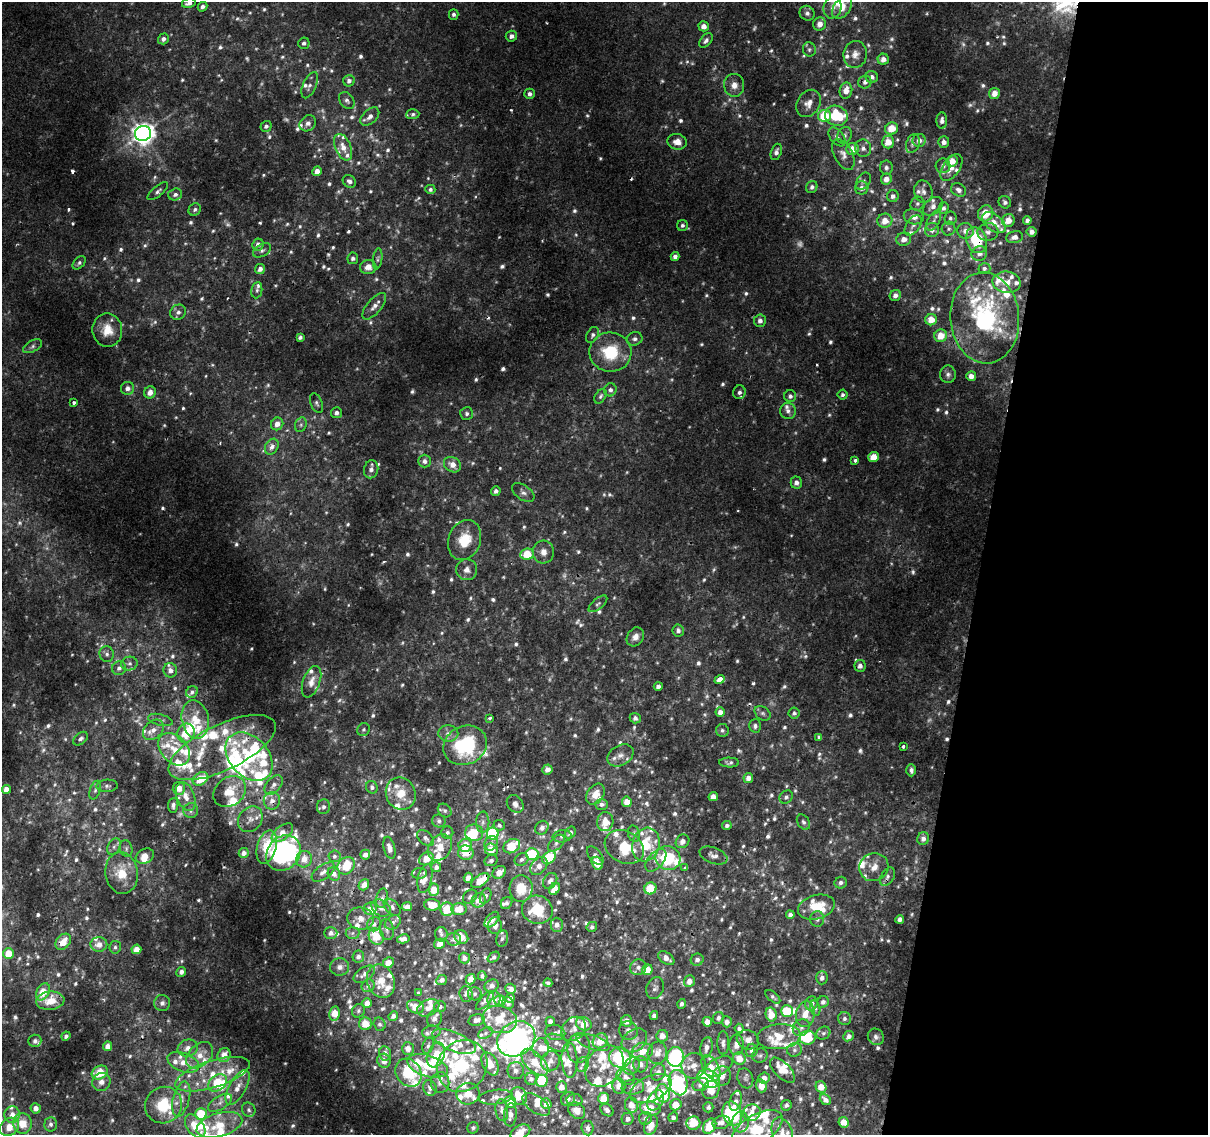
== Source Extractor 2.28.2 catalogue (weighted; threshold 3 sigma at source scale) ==
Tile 8 of 4 x 4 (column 4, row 2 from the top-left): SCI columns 3625-4830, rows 2529-3661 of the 4843 x 5116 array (HDU 1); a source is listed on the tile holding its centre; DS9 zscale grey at full resolution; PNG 1210 x 1137 px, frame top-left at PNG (2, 2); each listed source drawn as its Kron ellipse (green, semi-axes under 4 px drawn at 4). Shown black and unused: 19% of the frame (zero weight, under 2 of 3 exposures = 2% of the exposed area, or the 3 px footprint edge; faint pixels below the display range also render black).
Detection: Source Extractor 2.28.2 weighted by HDU 2 'WHT'; one run over the whole footprint, this tile lists its part. Background 0.00726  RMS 0.003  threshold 0.0135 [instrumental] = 3 sigma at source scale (4.5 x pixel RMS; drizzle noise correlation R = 1.50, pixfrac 1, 0.0396/0.0396 arcsec/px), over >= 5 px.
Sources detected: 1144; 51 too faint to see at this stretch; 7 inside a brighter object's white glare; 4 cosmic-ray / hot-pixel residue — neither listed nor drawn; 190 inside a brighter listed object's ellipse — not listed separately; of the other 892, all 500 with FLUX_AUTO >= 0.748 (the completeness limit of this list) listed and drawn (392 fainter detections not listed), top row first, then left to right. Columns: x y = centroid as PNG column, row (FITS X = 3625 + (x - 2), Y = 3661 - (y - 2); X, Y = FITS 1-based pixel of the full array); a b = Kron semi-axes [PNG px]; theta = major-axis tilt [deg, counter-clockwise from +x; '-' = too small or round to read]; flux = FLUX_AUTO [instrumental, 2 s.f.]
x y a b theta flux
189 3 7 4 15 1.4
202 7 5 4 - 1.1
833 8 11 9 75 2.2
842 8 12 8 52 3.7
807 13 7 7 - 1.2
454 14 5 4 - 0.82
820 24 7 6 - 2.4
704 26 5 5 - 1.9
511 36 6 5 - 1.4
163 39 5 5 - 1.2
706 40 8 5 51 1
304 43 6 5 - 0.93
809 49 7 6 - 0.85
855 54 13 11 79 2.8
883 59 5 5 - 2
872 77 6 6 - 1.4
349 81 6 5 - 1.2
865 82 7 6 - 1.2
310 85 14 6 66 1.5
734 85 11 10 - 2.6
846 91 8 6 76 2.8
994 93 5 5 - 2.9
529 94 5 5 - 1.1
347 100 9 6 -53 1.2
808 103 14 11 57 2.9
413 114 6 5 - 0.81
825 116 6 6 - 11
836 116 12 10 -18 15
370 117 11 7 42 1.8
942 120 8 5 87 1.3
308 123 9 7 42 1.5
266 126 5 5 - 0.92
892 129 6 6 - 5.1
143 133 8 7 - 270
844 135 9 7 60 1.1
837 137 11 6 -52 1.2
919 140 6 6 - 1.6
677 142 9 7 -12 2.5
888 142 6 6 - 4.6
944 142 5 5 - 1.5
913 144 9 6 71 1
343 147 14 8 -67 3.2
863 148 9 8 - 1.4
853 149 6 6 - 3.8
776 152 8 5 72 1.3
843 154 16 9 -62 2.2
952 161 6 5 - 3.5
943 166 7 7 - 1.3
886 168 7 6 - 1.2
951 168 15 8 55 3
317 171 5 4 - 2.1
886 179 5 5 - 2.5
349 181 7 6 - 1.1
863 181 9 6 55 0.9
812 187 6 5 - 0.87
862 188 7 6 - 1.8
430 189 5 4 - 0.81
959 190 8 6 -35 1.4
158 191 12 5 39 1.1
923 192 11 9 -77 1.7
175 194 7 6 - 1.1
893 196 6 6 - 1.2
1005 202 6 6 - 0.98
917 204 7 6 - 0.82
933 206 11 8 40 1.7
943 208 6 5 - 0.87
195 209 6 6 - 0.89
986 213 8 7 - 5.3
914 217 10 7 -11 2.2
950 218 7 6 - 0.84
1008 220 6 6 - 3.2
1027 220 4 4 - 1.1
885 221 7 7 - 3.6
934 221 11 6 63 1.2
994 223 14 8 -37 3.4
682 225 5 5 - 0.8
913 225 11 6 56 1.3
949 229 7 7 - 0.89
932 230 7 7 - 1.4
965 231 8 8 - 1.8
988 232 10 9 - 1.7
1032 232 5 5 - 1.5
1014 237 8 6 11 1.7
904 239 7 6 - 2.2
976 240 13 10 -68 14
258 245 6 5 - 1.9
262 250 10 6 29 1
979 254 8 7 - 1.5
675 257 5 4 - 1.3
353 258 6 5 - 0.94
378 259 10 4 82 0.75
79 263 8 5 47 0.79
368 267 8 7 - 2.5
984 268 6 5 - 0.83
260 269 5 5 - 1.5
1006 282 14 10 -5 3.3
257 290 8 5 82 0.83
895 295 6 5 - 1.4
374 306 16 7 50 2.4
178 312 8 7 - 1.3
985 318 45 34 -85 41
931 320 6 5 - 3.7
760 321 6 6 - 1.4
107 330 16 15 - 5.7
593 335 8 5 62 0.88
941 336 6 6 - 4.2
300 337 4 4 - 0.85
635 339 8 6 19 1.1
32 346 10 5 28 0.95
610 352 21 19 -4 15
948 374 9 8 - 1.2
971 376 5 5 - 2.1
128 388 7 6 - 1.7
610 390 6 6 - 1.1
150 392 6 5 - 2.5
739 392 7 6 - 1.1
842 395 5 5 - 0.75
601 396 8 5 57 0.75
790 396 6 6 - 0.91
74 402 3 3 - 1.1
317 403 10 5 -67 0.83
788 411 8 8 - 1.4
336 413 5 5 - 1.2
467 414 6 6 - 0.87
277 424 6 6 - 2.5
301 425 7 5 70 0.85
272 447 8 6 59 2
873 457 5 5 - 4.7
855 460 3 3 - 0.97
424 461 6 6 - 1.4
452 465 9 7 -33 2.9
371 469 9 7 76 1.6
796 483 6 6 - 1.4
496 491 5 4 - 1.1
523 492 13 7 -34 1.3
465 540 20 16 70 8.8
543 552 11 10 - 2.3
527 554 7 5 5 7.5
467 570 10 10 - 2.2
598 604 11 5 39 0.89
678 630 6 5 - 1.1
635 637 10 8 55 1.9
107 654 8 7 - 1.1
129 663 8 7 - 1.1
860 666 6 5 - 1.5
119 668 7 6 - 1.2
170 670 7 7 - 1.6
719 679 5 4 - 3.9
311 682 16 8 70 2.7
658 686 4 4 - 1.2
192 692 6 5 - 0.87
720 712 4 4 - 1.7
763 713 9 6 -38 0.9
794 713 5 5 - 0.77
490 718 3 3 - 0.92
635 718 5 5 - 1.2
195 719 19 13 -79 6.7
160 720 13 5 -14 1
755 726 6 6 - 0.93
153 730 12 8 41 2.3
363 730 7 6 - 0.79
722 730 6 6 - 0.82
186 733 10 8 71 6.7
448 733 10 8 -2 1.7
819 737 4 3 - 0.76
81 739 8 5 40 0.88
465 745 22 19 26 24
903 746 3 3 - 1.7
222 748 58 23 25 20
174 749 18 13 -48 6.1
620 755 14 10 30 2.4
249 757 27 19 -47 29
729 763 10 5 -1 0.83
547 769 5 5 - 1.8
911 770 6 5 - 1.1
748 778 5 4 - 1.7
200 779 8 6 32 7.1
274 785 11 7 50 1.8
107 786 10 6 3 0.95
372 787 6 5 - 0.84
179 788 6 6 - 3.4
6 789 4 4 - 2.6
95 790 10 5 72 0.87
230 792 17 14 39 5.9
401 794 16 14 -63 5.6
595 794 11 8 57 3
186 796 15 9 -69 3.4
713 797 4 4 - 2.8
786 797 7 6 - 0.87
272 801 9 8 - 2
627 802 5 5 - 2.8
515 804 9 7 -51 1.7
601 804 6 5 - 1
173 805 7 5 84 1
324 807 7 6 - 1.1
191 810 8 7 - 1.1
445 811 7 6 - 0.76
250 819 14 11 50 2.4
439 821 7 6 - 0.8
483 822 10 6 89 1.3
605 822 9 8 - 3.5
803 822 8 6 -57 0.86
499 825 6 5 - 0.89
727 825 5 4 - 0.89
542 828 7 6 - 1.3
282 833 12 7 39 3.1
447 833 6 6 - 0.86
474 833 9 8 - 8.2
570 833 6 5 - 1.1
493 834 6 6 - 23
634 834 8 6 -74 0.77
562 836 9 6 7 1.1
425 838 10 6 -44 1.1
923 839 6 6 - 1.4
682 841 7 6 - 1.7
491 843 7 6 - 1.2
556 843 10 6 46 1
465 845 7 6 - 5.3
646 845 17 13 74 9.6
512 846 9 6 29 10
114 847 9 6 63 1
267 847 17 9 75 8.1
440 847 14 11 54 5
624 847 20 16 -28 10
126 848 8 6 -77 0.89
389 848 11 5 -76 1.7
491 849 7 6 - 4.6
244 853 5 5 - 1.5
284 853 19 16 49 68
466 853 8 7 - 5.3
532 854 6 6 - 14
365 855 5 5 - 1.8
595 855 11 6 -52 1.3
713 855 14 8 -21 1.6
145 856 9 7 28 2.9
334 856 6 6 - 0.78
549 858 7 5 45 14
668 858 13 12 - 17
304 859 8 7 - 3.2
426 859 8 6 35 3.7
522 859 7 6 - 1
491 860 7 5 25 0.96
656 860 13 7 48 2.2
597 863 7 5 -59 4
346 866 9 8 - 9.8
539 866 10 7 48 2.3
436 867 5 5 - 1.2
874 867 15 14 - 3.6
685 868 3 3 - 1.4
323 872 13 7 36 1.7
499 872 7 5 39 3.1
122 873 21 16 -82 8.2
419 873 7 5 8 0.82
334 874 7 6 - 1.4
887 877 10 6 61 1.3
468 878 5 4 - 2
425 879 15 7 77 2
480 881 10 5 35 5.8
550 881 8 6 54 1.6
841 883 6 5 - 0.99
364 885 6 5 - 1.8
521 888 13 11 85 6.5
650 888 6 6 - 9.6
555 889 6 5 - 4.3
434 890 6 5 - 5.6
486 896 8 5 64 0.88
470 897 8 6 45 0.93
382 898 10 5 78 1.1
479 900 7 6 - 3
506 903 6 5 - 0.85
432 905 8 5 -2 4.4
392 907 10 6 -45 1
407 907 5 4 - 2.2
816 907 19 12 16 7.7
381 908 10 7 -34 1.6
370 909 7 6 - 3
447 909 7 6 - 9.1
459 909 7 6 - 4.7
537 910 15 14 - 10
790 915 4 4 - 1.1
360 918 13 11 -7 2.9
817 919 8 7 - 1.2
900 919 4 4 - 1.4
492 920 9 5 49 1.9
393 922 8 6 35 1
374 924 7 6 - 1.1
557 925 7 6 - 1.7
495 926 8 7 - 1.6
592 927 5 5 - 0.82
387 929 11 6 -81 1.1
331 933 6 5 - 1.4
352 933 7 6 - 0.98
441 934 7 6 - 0.83
376 936 8 7 - 6.6
461 937 7 6 - 3.3
502 938 8 5 77 0.87
403 939 6 4 12 2.1
454 939 7 6 - 1.3
63 942 9 6 48 4.3
99 944 8 7 - 2.8
440 944 6 5 - 2.5
115 947 6 6 - 0.75
136 949 5 4 - 3.9
8 953 5 5 - 5.8
358 956 6 5 - 1.2
493 957 6 4 37 0.83
464 958 5 5 - 1.7
666 958 9 5 -37 1.9
697 960 6 6 - 1.2
388 963 6 5 - 3
340 967 9 8 - 1.6
638 967 8 7 - 1.5
647 970 5 5 - 5.2
181 972 5 4 - 1.3
364 974 12 7 34 1.6
482 976 4 4 - 0.76
822 978 6 6 - 1.3
470 979 5 4 - 2.9
442 980 5 5 - 1.2
381 981 17 13 -68 4.4
689 981 6 5 - 2.2
548 983 4 4 - 0.8
368 986 7 6 - 0.98
492 986 7 6 - 1.4
655 988 11 8 67 1.2
511 989 5 5 - 1.5
43 992 9 6 61 6
419 993 4 3 - 0.82
466 994 8 6 -87 1.4
475 994 7 6 - 0.82
773 997 9 4 -39 0.76
510 998 5 4 - 1.2
494 999 8 6 79 2.5
485 1000 12 5 47 1.2
500 1000 5 5 - 2.2
50 1001 14 9 7 6.5
823 1002 6 5 - 1.1
162 1003 8 8 - 1.2
367 1003 5 4 - 2.3
508 1003 6 5 - 1
811 1003 7 6 - 1.8
682 1004 5 4 - 0.93
440 1006 6 5 - 1.2
415 1007 9 6 -22 3.8
428 1008 11 8 24 2.4
815 1008 8 5 -77 0.77
358 1011 7 6 - 0.75
787 1011 6 5 - 8.3
335 1014 7 5 81 5.6
805 1014 13 9 81 4.2
654 1015 4 4 - 1.1
771 1015 7 5 -76 4.7
393 1016 5 4 - 1.3
718 1018 6 5 - 0.94
434 1019 8 7 - 1.5
844 1019 7 6 - 0.88
476 1020 8 5 13 1.7
500 1020 18 13 -13 7
550 1021 5 4 - 1.3
627 1021 5 5 - 2.6
707 1022 5 5 - 2.3
727 1022 5 5 - 1.5
365 1024 6 6 - 4.6
380 1024 7 6 - 0.79
584 1024 8 6 -27 5.3
739 1028 5 4 - 0.9
801 1028 9 8 - 1.4
574 1029 13 11 45 2.6
628 1031 9 9 - 1.8
431 1032 9 6 10 0.97
485 1033 8 5 28 0.9
555 1033 10 7 -12 1.3
823 1033 7 6 - 0.82
66 1036 5 4 - 1
662 1036 6 6 - 2.5
849 1036 5 4 - 1.4
779 1037 22 12 5 7.9
876 1037 8 7 - 1.1
808 1038 8 7 - 13
516 1039 20 16 33 150
634 1040 14 10 40 2.6
748 1040 11 9 -21 2.8
35 1041 6 6 - 0.92
600 1041 8 7 - 5.2
454 1042 23 9 -23 6.8
593 1042 17 7 -18 2.2
557 1043 12 8 -27 2.2
723 1043 12 6 90 1.4
736 1045 10 7 87 2.5
108 1046 5 4 - 2.5
428 1046 8 5 72 0.79
706 1047 10 6 80 1.8
188 1048 10 8 15 2.5
541 1048 10 8 81 2.7
579 1048 15 11 84 3
408 1049 6 6 - 2.3
752 1050 6 6 - 1.2
794 1050 7 7 - 0.87
642 1052 10 8 13 4.7
385 1053 7 6 - 1.7
657 1053 11 9 80 3.6
200 1055 15 10 43 4.6
224 1055 7 6 - 3.8
436 1055 13 8 69 5
760 1056 8 7 - 0.85
620 1057 11 10 - 42
675 1057 10 8 87 47
739 1058 6 6 - 4.4
569 1060 18 8 -87 3
384 1061 7 6 - 2.8
550 1061 10 9 - 2.1
183 1062 16 9 -20 4.1
535 1062 17 9 -45 6.5
490 1064 12 7 -63 4.2
582 1064 7 6 - 0.91
641 1064 8 7 - 2
427 1066 21 10 -17 8
462 1066 27 24 56 16
604 1066 22 17 52 7.8
632 1066 9 7 54 1.5
694 1066 13 12 - 3.3
719 1066 15 8 29 3.8
711 1068 14 7 -62 4.2
782 1070 16 7 -45 5.1
516 1071 8 8 - 1.4
100 1072 8 6 30 6.9
658 1072 8 7 - 2
408 1073 15 12 -53 15
213 1074 39 13 17 12
722 1076 10 9 - 2.8
625 1077 10 7 -36 1.9
745 1078 10 7 -71 0.93
764 1078 5 5 - 2
531 1079 6 6 - 1.2
708 1079 11 8 -29 20
542 1081 6 5 - 13
101 1082 9 9 - 1.8
217 1083 10 7 38 13
440 1083 10 9 - 1.9
678 1083 13 9 -75 16
701 1085 8 6 22 1.4
619 1086 8 6 -78 3.2
761 1086 6 5 - 2.9
238 1087 19 8 60 3.8
561 1087 5 5 - 2.5
633 1087 11 7 6 2.3
821 1087 6 5 - 3.5
430 1088 8 6 -67 1.4
651 1089 22 12 25 6.1
711 1090 9 8 - 4.5
663 1093 9 7 -77 12
468 1094 11 11 - 3.7
519 1096 9 7 -58 5.7
496 1097 17 7 7 2.1
604 1098 5 5 - 5.4
181 1099 18 8 76 3.1
568 1099 7 6 - 1.2
574 1100 8 6 -1 0.83
656 1100 11 7 57 1.9
825 1100 6 5 - 1.4
736 1101 10 6 76 1.3
511 1102 6 5 - 4.8
220 1103 13 6 31 1.9
536 1104 16 8 -35 2.3
546 1104 5 5 - 2.4
164 1105 19 18 - 12
631 1105 8 6 -71 2.9
676 1105 6 5 - 4.3
786 1105 5 5 - 0.89
708 1107 5 5 - 0.94
36 1108 5 5 - 1.7
650 1108 10 7 -9 6.8
249 1110 7 6 - 0.97
502 1110 11 6 -82 1.5
607 1110 7 5 -40 1.2
577 1111 9 7 -42 3.4
752 1113 9 8 - 2.6
201 1114 6 5 - 13
732 1114 12 9 -69 25
12 1115 8 7 - 2.6
510 1115 11 6 85 2
673 1117 5 4 - 1.1
645 1118 6 6 - 1.2
628 1119 6 6 - 1.5
721 1122 9 6 15 1.5
740 1122 10 8 84 2.1
844 1122 5 5 - 3.3
23 1123 10 9 - 4.9
693 1123 7 7 - 6.6
51 1124 7 6 - 1.2
219 1125 23 11 16 7.8
651 1125 10 6 72 3.8
195 1126 13 8 -54 6.7
710 1126 8 6 56 6.5
9 1127 10 8 38 4.8
473 1128 6 5 - 0.78
587 1128 7 6 - 1.2
757 1130 29 14 32 18
520 1132 10 6 29 4
782 1133 16 10 -72 3.2
Overlapping masked pixels (flux is a lower limit): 11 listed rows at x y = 976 240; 985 318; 739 392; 860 666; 249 757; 272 801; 284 853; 466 853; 887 877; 480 881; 63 942
Isophote crosses this tile's border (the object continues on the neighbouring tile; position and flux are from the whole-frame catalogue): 5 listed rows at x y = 189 3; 9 1127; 757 1130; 520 1132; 782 1133